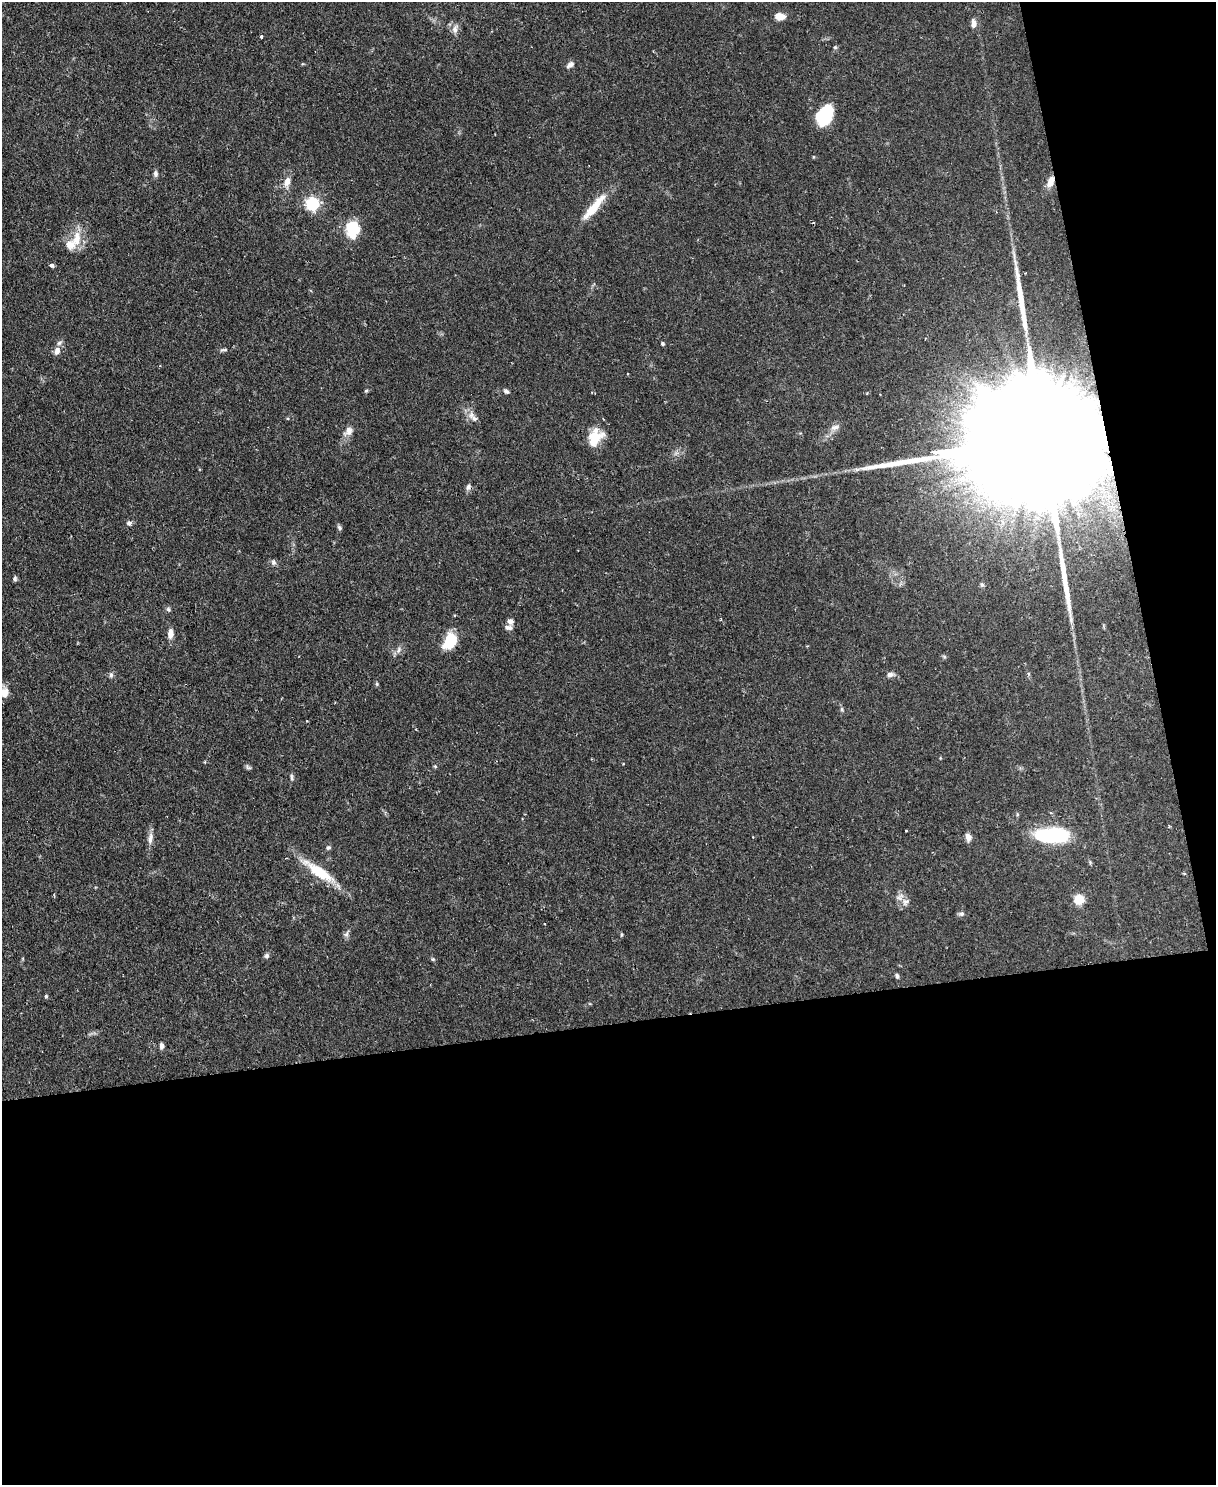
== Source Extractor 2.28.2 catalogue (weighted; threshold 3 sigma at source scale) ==
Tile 12 of 4 x 3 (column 4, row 3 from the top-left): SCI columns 3643-4856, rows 137-1619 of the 4856 x 4838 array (HDU 1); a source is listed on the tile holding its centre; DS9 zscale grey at full resolution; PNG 1218 x 1487 px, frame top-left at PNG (2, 2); no overlay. Shown black and unused: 36% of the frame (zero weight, under 2 of 3 exposures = <1% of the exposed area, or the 3 px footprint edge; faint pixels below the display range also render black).
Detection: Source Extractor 2.28.2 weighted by HDU 2 'WHT'; one run over the whole footprint, this tile lists its part. Background 0.0859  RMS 0.006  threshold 0.0271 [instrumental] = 3 sigma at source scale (4.5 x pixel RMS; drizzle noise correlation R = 1.50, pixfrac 1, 0.05/0.05 arcsec/px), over >= 5 px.
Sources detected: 66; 1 cosmic-ray / hot-pixel residue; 3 long thin detections or spike segments (spike, bleed or trail) — not listed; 2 inside a brighter listed object's ellipse — not listed separately; the other 60 listed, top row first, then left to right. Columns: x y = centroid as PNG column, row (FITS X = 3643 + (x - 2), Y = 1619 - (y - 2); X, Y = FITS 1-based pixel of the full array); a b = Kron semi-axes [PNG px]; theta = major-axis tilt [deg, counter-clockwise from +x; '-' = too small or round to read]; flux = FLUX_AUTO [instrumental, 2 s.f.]
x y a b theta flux
780 16 8 6 -9 8.2
974 23 10 7 -90 3.2
455 29 11 7 85 3.1
262 37 3 3 - 2.3
835 47 5 5 - 0.76
570 65 10 6 34 2.2
825 115 18 11 60 38
155 174 9 6 -85 1.6
1051 181 13 7 70 5.1
287 182 11 7 77 4.3
312 203 6 6 - 100
594 207 43 9 50 14
352 229 20 15 87 15
76 239 22 11 82 10
52 265 4 3 - 2.4
663 344 4 3 - 0.98
224 350 12 4 3 1.3
57 351 10 8 75 3.2
366 391 5 4 - 0.7
506 391 8 5 -37 1.3
474 418 12 7 -34 3.1
835 427 12 7 12 3.1
348 431 14 10 47 4.1
595 437 21 15 57 13
1036 441 121 24 7 76000
468 487 8 6 65 2
129 523 7 6 - 1.6
339 527 7 5 -59 1.2
274 562 7 6 - 1.6
15 579 6 5 - 1.2
982 585 5 5 - 0.89
168 609 6 5 - 1.1
510 621 8 7 - 2.1
508 627 10 6 -2 2.2
170 634 11 6 84 4.4
450 641 16 11 64 18
399 650 10 6 61 2.3
890 674 9 6 6 2.2
111 675 8 5 -82 1.4
377 684 5 4 - 0.74
4 692 11 10 - 5.9
623 764 2 2 - 0.54
435 766 5 4 - 0.73
248 767 9 4 -24 1.2
292 777 10 4 -89 1.3
1168 826 5 3 - 0.67
1052 835 32 13 0 54
968 837 10 6 -75 2.9
150 838 16 6 80 3.5
328 848 6 5 - 1.2
320 872 38 12 -33 21
1079 899 5 5 - 40
905 902 10 8 74 3.3
962 914 7 6 - 1.4
346 934 9 5 60 1.6
621 935 6 3 89 0.66
266 956 7 6 - 1.4
897 976 6 4 -72 1.4
46 996 5 3 - 0.99
162 1046 7 5 -85 1.9
Overlapping masked pixels (flux is a lower limit): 2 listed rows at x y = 1051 181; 1036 441
Isophote crosses this tile's border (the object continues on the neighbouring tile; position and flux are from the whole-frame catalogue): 1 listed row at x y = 4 692